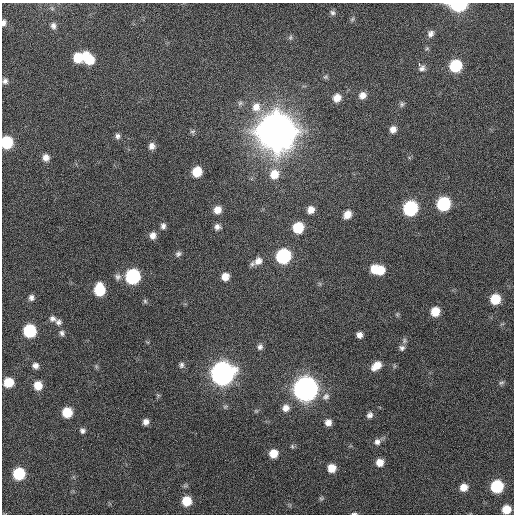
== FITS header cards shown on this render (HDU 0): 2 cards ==
NAXIS1  =                  512 / Axis length
NAXIS2  =                  512 / Axis length

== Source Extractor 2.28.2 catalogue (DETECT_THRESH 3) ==
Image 512 x 512 px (HDU 0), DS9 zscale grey, 1 PNG px = 1 image px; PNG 516 x 516 px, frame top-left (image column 1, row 512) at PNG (2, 3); no overlay
Background 388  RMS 9.8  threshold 29.5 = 3 sigma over >= 5 px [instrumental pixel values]
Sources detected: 91; all 91 listed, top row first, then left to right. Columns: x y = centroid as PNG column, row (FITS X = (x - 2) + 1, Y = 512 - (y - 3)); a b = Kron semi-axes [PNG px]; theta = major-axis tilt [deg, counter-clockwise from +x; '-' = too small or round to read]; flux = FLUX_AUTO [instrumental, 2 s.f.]
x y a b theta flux
458 5 10 6 0 9.9e+04
52 8 6 4 -19 1.0e+03
333 13 8 7 - 1.8e+03
352 19 7 5 45 1.2e+03
3 23 6 4 83 2.1e+03
53 26 8 7 - 2.4e+03
431 34 9 8 - 2.9e+03
290 37 8 6 88 1.4e+03
86 56 9 7 75 1.0e+04
78 58 10 9 - 1.7e+04
90 60 9 8 - 1.0e+04
419 64 3 2 - 4.3e+03
455 66 9 8 - 4.1e+04
422 69 9 7 25 2.4e+03
326 77 7 6 - 1.2e+03
5 81 6 6 - 2.0e+03
362 95 9 8 - 4.3e+03
337 98 9 8 - 6.5e+03
240 103 8 6 4 1.8e+03
402 104 7 6 - 1.5e+03
256 107 14 13 - 9.1e+03
393 129 8 7 - 3.9e+03
192 131 7 4 18 1.4e+03
276 131 13 12 - 3.9e+06
118 136 8 7 - 2.2e+03
7 142 8 8 - 4.2e+04
152 146 8 8 - 3.5e+03
46 157 8 8 - 4.6e+03
197 172 8 7 - 1.6e+04
274 174 12 11 - 1.0e+04
443 204 9 8 - 5.9e+04
410 208 9 9 - 8.4e+04
217 210 8 7 - 5.8e+03
311 210 8 7 - 5.1e+03
347 214 8 6 50 6.2e+03
163 226 7 6 - 2.4e+03
217 227 8 7 - 2.8e+03
298 228 9 8 - 2.1e+04
153 235 8 7 - 4.1e+03
178 254 8 6 35 1.9e+03
283 256 9 9 - 9.0e+04
258 261 12 9 33 5.5e+03
374 269 9 8 - 1.0e+04
380 270 9 8 - 1.2e+04
133 276 9 8 - 9.2e+04
118 277 9 8 - 2.7e+03
225 277 8 7 - 6.3e+03
99 290 9 8 - 2.8e+04
31 298 8 7 - 2.7e+03
495 299 8 8 - 1.8e+04
145 301 6 6 - 1.2e+03
435 311 8 7 - 1.1e+04
397 314 6 5 - 9.9e+02
53 319 9 7 -18 2.7e+03
58 322 8 8 - 2.5e+03
30 331 8 8 - 4.8e+04
62 333 8 7 - 2.2e+03
359 335 7 6 - 3.4e+03
404 341 8 6 76 1.6e+03
260 347 8 7 - 2.4e+03
402 348 7 7 - 2.0e+03
181 365 8 7 - 2.2e+03
35 366 8 7 - 3.3e+03
96 366 6 5 - 1.1e+03
376 366 11 7 39 7.9e+03
222 373 10 10 - 7.1e+05
8 382 8 7 - 1.6e+04
501 383 8 5 18 1.3e+03
38 385 9 8 - 9.2e+03
305 389 10 10 - 8.1e+05
158 395 6 4 -18 8.9e+02
326 396 11 9 42 3.5e+03
286 408 9 9 - 4.7e+03
256 411 5 5 - 1.0e+03
67 412 8 8 - 1.8e+04
370 415 7 6 - 2.5e+03
146 422 7 6 - 3.4e+03
328 422 7 7 - 4.2e+03
82 431 7 6 - 2.1e+03
377 442 9 8 - 3.1e+03
292 446 6 5 - 1.1e+03
273 453 8 7 - 9.9e+03
380 462 7 7 - 6.4e+03
332 468 8 7 - 8.6e+03
19 474 8 8 - 3.8e+04
497 486 8 8 - 4.5e+04
464 487 7 6 - 6.2e+03
321 498 7 5 42 1.2e+03
186 501 8 8 - 1.5e+04
506 509 7 7 - 1.0e+04
354 513 7 3 4 1.2e+03
At the frame edge (FLAGS 8, measured only in part): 5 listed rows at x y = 458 5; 3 23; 7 142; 506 509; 354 513